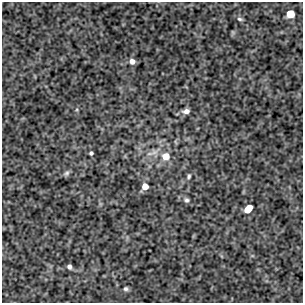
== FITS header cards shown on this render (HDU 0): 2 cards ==
NAXIS1  =                  301
NAXIS2  =                  301

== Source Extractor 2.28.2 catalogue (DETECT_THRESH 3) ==
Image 301 x 301 px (HDU 0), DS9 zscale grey, 1 PNG px = 1 image px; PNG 305 x 305 px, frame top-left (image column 1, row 301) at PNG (2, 2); no overlay
Background 684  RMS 1.2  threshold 3.5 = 3 sigma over >= 5 px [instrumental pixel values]
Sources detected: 14; all 14 listed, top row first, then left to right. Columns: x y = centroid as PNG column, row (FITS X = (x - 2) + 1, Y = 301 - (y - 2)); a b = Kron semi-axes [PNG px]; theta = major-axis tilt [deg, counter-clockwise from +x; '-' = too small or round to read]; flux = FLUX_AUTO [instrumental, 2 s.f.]
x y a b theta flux
290 14 5 5 - 2800
240 19 7 4 -11 140
132 61 6 5 - 440
186 111 7 5 9 440
91 153 4 4 - 160
149 154 10 4 1 290
166 156 7 6 - 1300
66 173 9 6 45 190
189 176 6 4 69 140
145 186 5 5 - 1200
187 200 7 6 - 200
248 209 8 5 48 1400
69 267 5 4 - 230
126 289 5 5 - 160